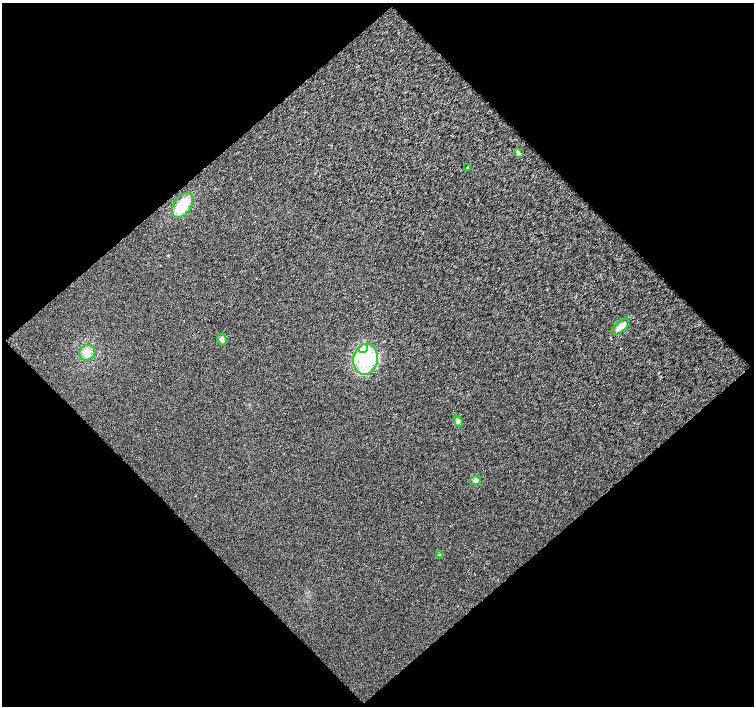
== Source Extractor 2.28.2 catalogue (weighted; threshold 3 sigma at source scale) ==
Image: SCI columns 1-1504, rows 44-1451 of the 1504 x 1499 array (HDU 1 of 3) = the unmasked area's bounding box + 8 px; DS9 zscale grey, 2 x 2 block average (1 PNG px = mean of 2 x 2 image px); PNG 756 x 708 px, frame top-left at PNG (2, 3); each listed source drawn as its Kron ellipse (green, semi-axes under 4 px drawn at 4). Shown black and unused: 51% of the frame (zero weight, under 3 of 4 exposures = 1% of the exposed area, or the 3 px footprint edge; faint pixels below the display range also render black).
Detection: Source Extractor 2.28.2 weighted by HDU 2 'WHT'. Background 0.00748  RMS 0.006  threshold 0.0268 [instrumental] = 3 sigma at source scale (4.5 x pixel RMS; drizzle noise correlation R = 1.50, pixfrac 1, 0.0396/0.0396 arcsec/px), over >= 5 px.
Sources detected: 14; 2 inside a brighter object's white glare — neither listed nor drawn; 1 inside a brighter listed object's ellipse — not listed separately; the other 11 listed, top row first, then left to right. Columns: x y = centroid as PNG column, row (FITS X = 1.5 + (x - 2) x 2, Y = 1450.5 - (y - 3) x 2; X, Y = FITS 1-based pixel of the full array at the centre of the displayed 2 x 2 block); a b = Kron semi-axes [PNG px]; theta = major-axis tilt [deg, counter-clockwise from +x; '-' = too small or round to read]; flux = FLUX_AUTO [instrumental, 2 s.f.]
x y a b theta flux
519 153 5 3 - 2.2
468 167 3 2 - 2.3
182 205 14 9 55 36
620 327 11 5 38 7.4
222 340 6 4 -59 3.9
363 349 5 4 - 110
87 353 8 7 - 12
366 359 16 12 79 56
458 421 6 4 -62 3.2
476 480 5 4 - 3.3
439 554 3 2 - 0.96